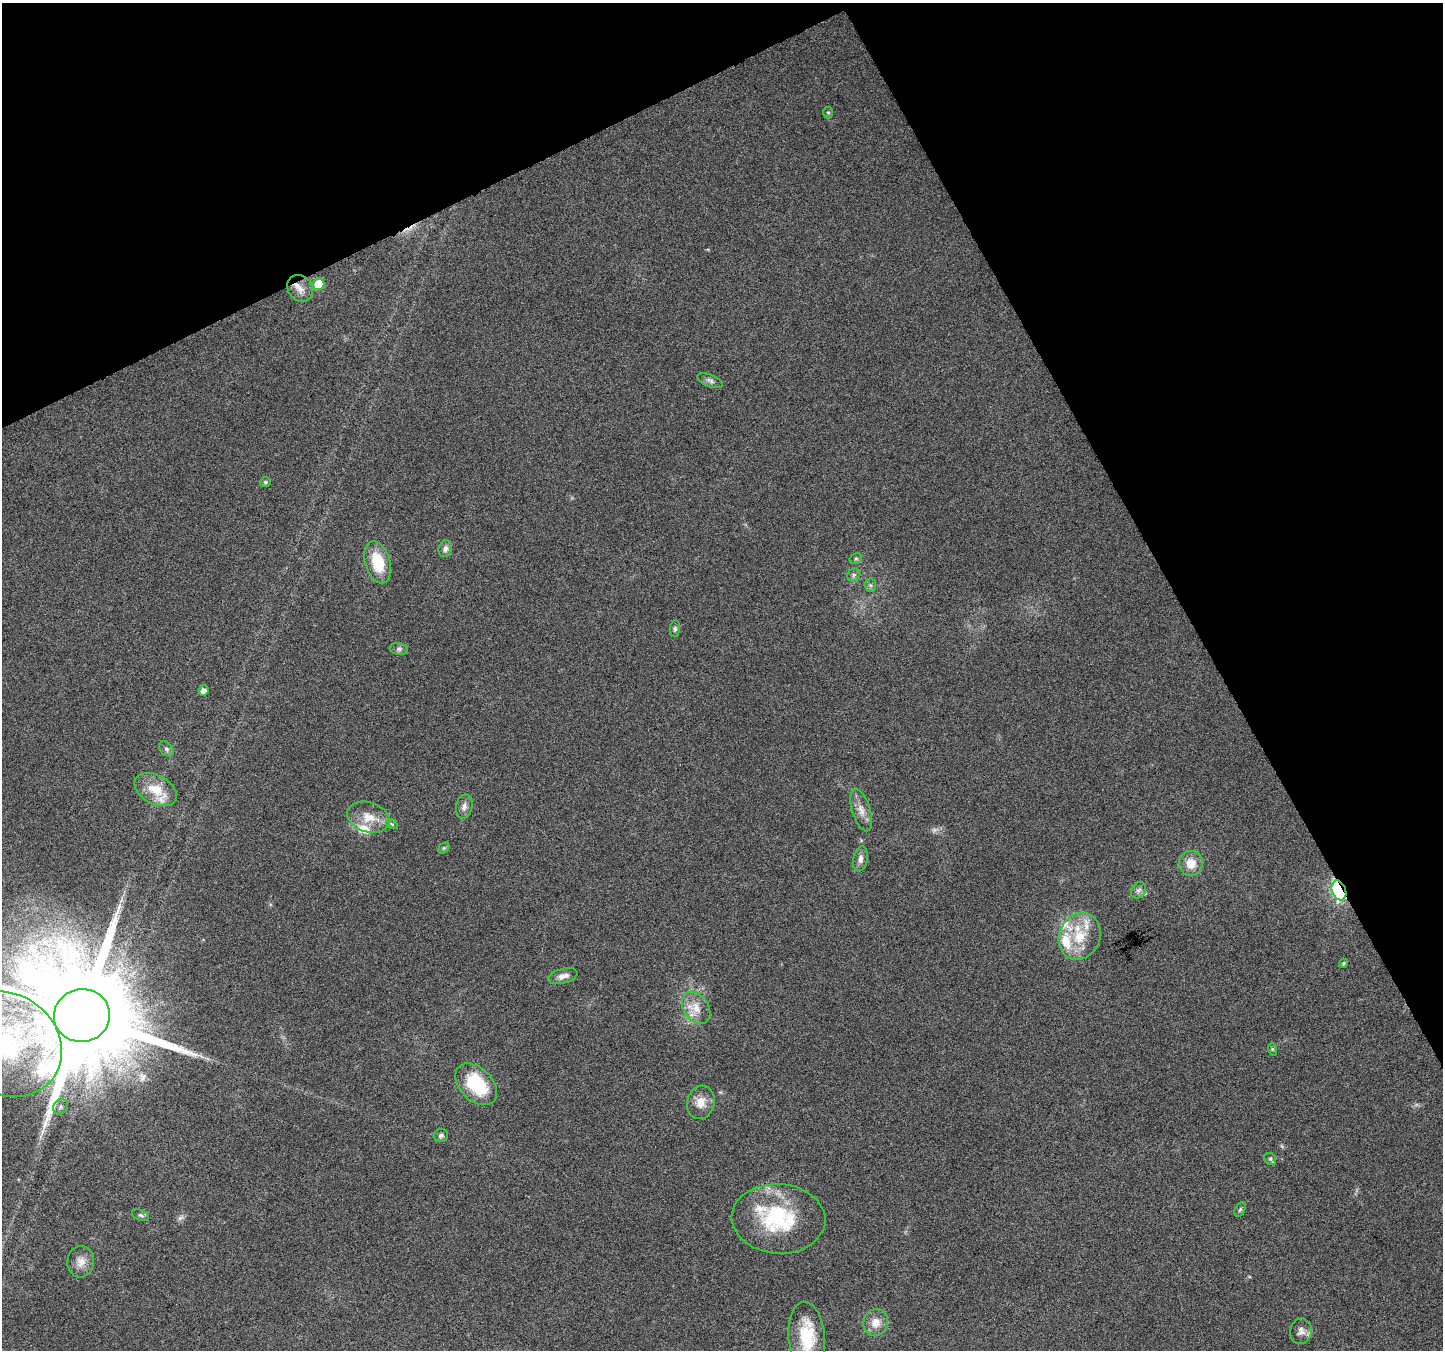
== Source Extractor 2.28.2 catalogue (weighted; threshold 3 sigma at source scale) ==
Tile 3 of 4 x 4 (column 3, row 1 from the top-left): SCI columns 2886-4326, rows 4202-5549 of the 5767 x 5649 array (HDU 1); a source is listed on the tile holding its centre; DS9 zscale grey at full resolution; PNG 1445 x 1352 px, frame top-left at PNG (2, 3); each listed source drawn as its Kron ellipse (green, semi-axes under 4 px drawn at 4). Shown black and unused: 26% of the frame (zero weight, under 4 of 8 exposures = <1% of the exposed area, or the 3 px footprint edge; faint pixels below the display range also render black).
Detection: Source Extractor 2.28.2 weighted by HDU 2 'WHT'; one run over the whole footprint, this tile lists its part. Background 0.0378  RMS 0.0028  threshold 0.0113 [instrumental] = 3 sigma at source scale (4.09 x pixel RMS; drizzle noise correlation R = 1.36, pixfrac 0.8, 0.0396/0.0396 arcsec/px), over >= 5 px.
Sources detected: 53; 2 too faint to see at this stretch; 1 cosmic-ray / hot-pixel residue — neither listed nor drawn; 7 inside a brighter listed object's ellipse — not listed separately; the other 43 listed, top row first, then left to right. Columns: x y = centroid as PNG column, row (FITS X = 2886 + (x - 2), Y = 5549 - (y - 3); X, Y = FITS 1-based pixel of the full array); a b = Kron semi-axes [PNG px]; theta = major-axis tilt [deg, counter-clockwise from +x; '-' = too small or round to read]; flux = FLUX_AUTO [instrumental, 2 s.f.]
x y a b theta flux
828 112 6 5 - 0.45
318 284 6 5 - 7.7
300 288 14 12 -49 2.4
710 381 13 6 -22 0.96
265 482 5 4 - 0.39
445 549 8 6 72 1
856 559 6 5 - 0.48
378 562 22 12 -73 9
854 575 7 6 - 0.65
870 585 6 6 - 0.61
675 629 8 5 84 0.58
399 649 9 6 -10 0.72
203 691 5 5 - 1.6
166 749 9 6 -51 0.75
156 790 23 14 -28 6
464 807 12 8 80 1.4
861 810 22 9 -73 2.6
368 817 22 15 -17 4.9
392 824 6 4 -35 0.41
444 848 6 5 - 0.4
860 859 12 7 79 1.3
1191 863 12 12 - 3.6
1138 890 9 7 51 0.89
1339 890 10 7 -70 65
1080 936 24 20 67 8.9
1343 963 5 3 - 0.39
563 976 15 7 15 1.7
696 1008 17 12 -57 3.8
82 1015 28 26 10 10000
6 1044 58 50 -33 46
1272 1049 6 4 -72 0.35
476 1084 25 16 -45 14
701 1102 17 13 77 3.3
60 1107 8 7 - 0.76
441 1135 7 6 - 0.78
1270 1159 6 5 - 0.49
1240 1210 7 5 63 0.47
141 1215 9 5 -18 0.56
778 1219 47 35 -4 23
81 1262 16 13 86 2.6
876 1322 13 12 - 3.2
1301 1331 13 11 79 1.6
807 1338 36 18 -85 12
Overlapping masked pixels (flux is a lower limit): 1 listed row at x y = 1339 890
Isophote crosses this tile's border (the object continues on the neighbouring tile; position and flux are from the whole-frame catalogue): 3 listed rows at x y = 82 1015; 6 1044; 807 1338